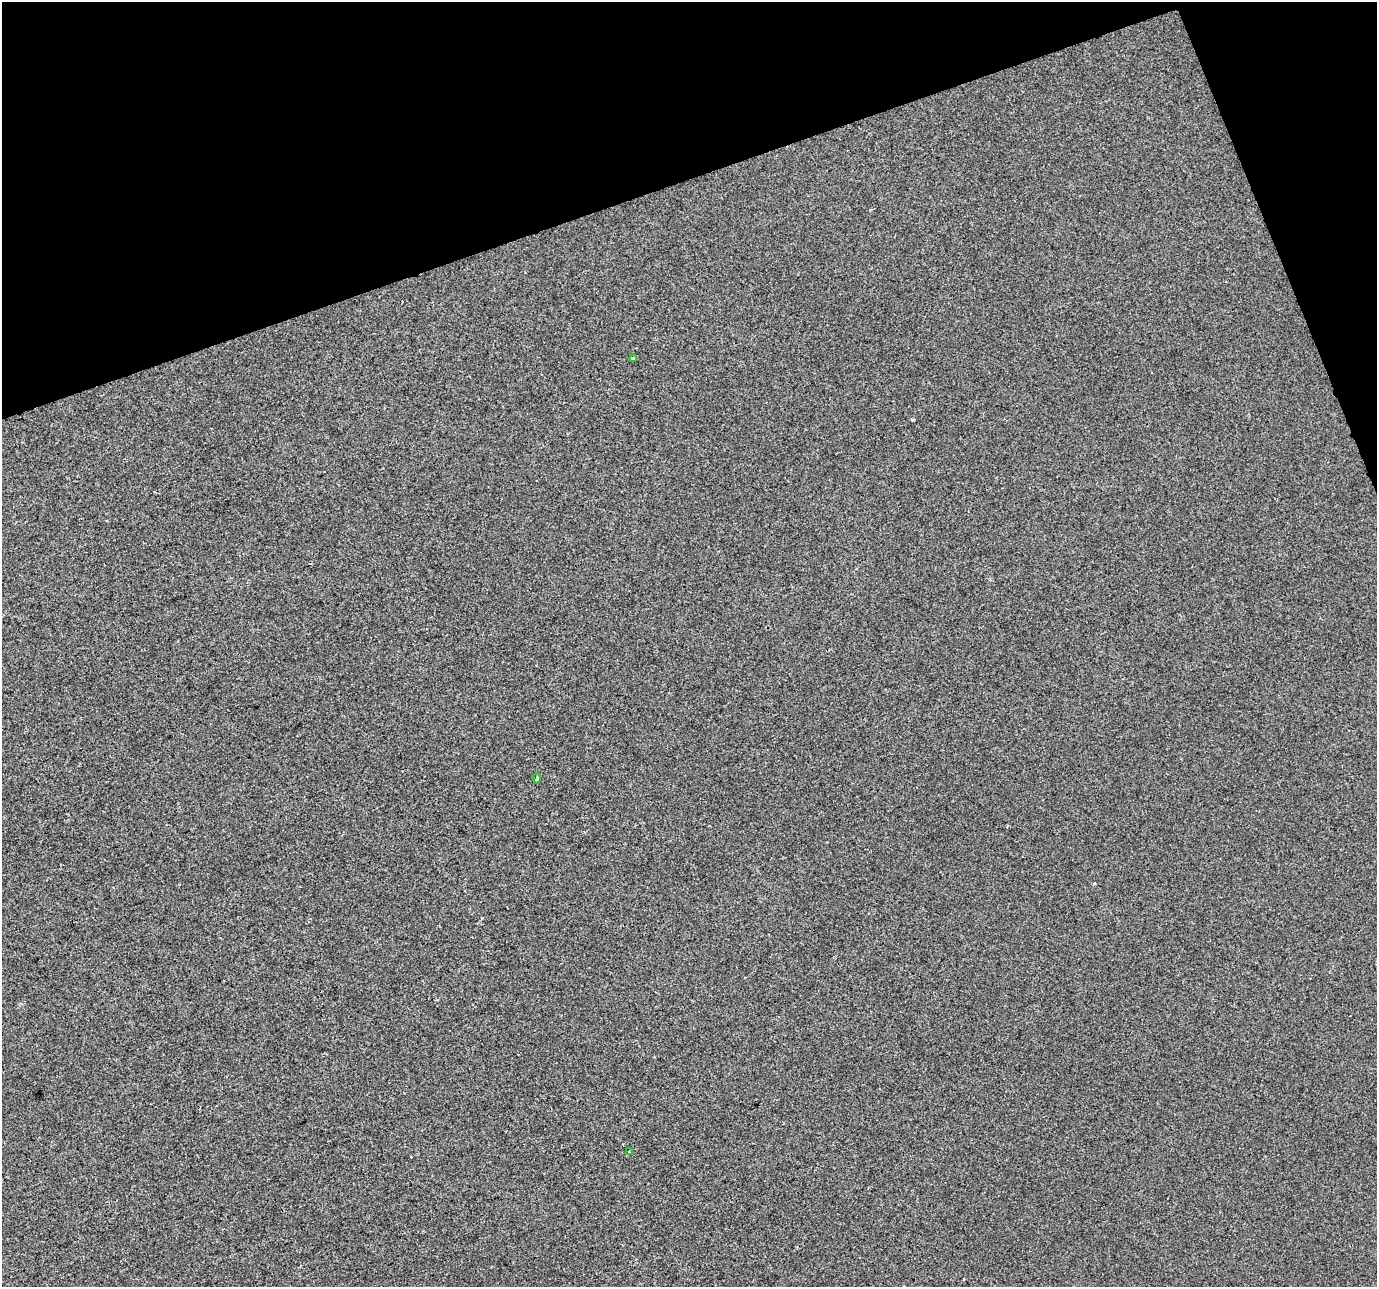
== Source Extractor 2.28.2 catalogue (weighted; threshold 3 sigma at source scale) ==
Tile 3 of 4 x 4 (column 3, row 1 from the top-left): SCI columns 2753-4127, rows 3984-5268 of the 5503 x 5342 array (HDU 1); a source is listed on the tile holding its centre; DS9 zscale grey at full resolution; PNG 1379 x 1289 px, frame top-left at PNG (2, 2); each listed source drawn as its Kron ellipse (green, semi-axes under 4 px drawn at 4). Shown black and unused: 17% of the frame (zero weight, under 2 of 3 exposures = <1% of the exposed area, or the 3 px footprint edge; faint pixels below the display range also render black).
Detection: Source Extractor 2.28.2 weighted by HDU 2 'WHT'; one run over the whole footprint, this tile lists its part. Background -2.12e-04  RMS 0.0042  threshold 0.0189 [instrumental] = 3 sigma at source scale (4.5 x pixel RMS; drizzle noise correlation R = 1.50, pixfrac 1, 0.0396/0.0396 arcsec/px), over >= 5 px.
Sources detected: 3; all 3 listed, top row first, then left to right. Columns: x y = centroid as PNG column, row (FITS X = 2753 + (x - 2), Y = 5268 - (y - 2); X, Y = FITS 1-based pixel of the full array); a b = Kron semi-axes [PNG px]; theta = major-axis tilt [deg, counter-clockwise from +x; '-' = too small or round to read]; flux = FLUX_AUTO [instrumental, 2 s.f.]
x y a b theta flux
634 359 3 3 - 1.1
537 778 5 3 - 0.79
630 1152 3 2 - 0.62